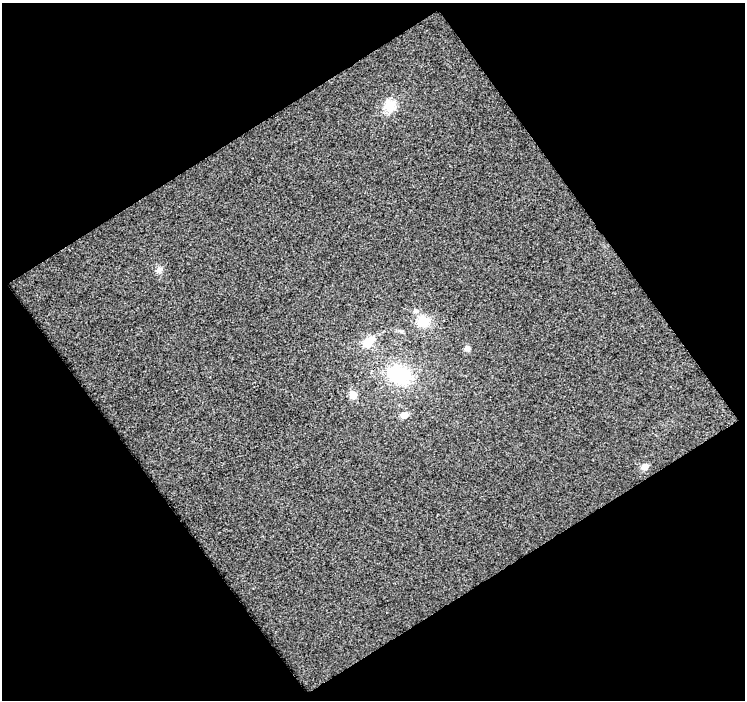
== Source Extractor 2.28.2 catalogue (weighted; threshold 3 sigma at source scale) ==
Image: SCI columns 1-743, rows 20-717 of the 743 x 735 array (HDU 1 of 3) = the unmasked area's bounding box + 8 px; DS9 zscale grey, full resolution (1 PNG px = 1 image px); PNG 747 x 702 px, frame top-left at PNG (2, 3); no overlay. Shown black and unused: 50% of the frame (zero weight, under 2 of 3 exposures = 2% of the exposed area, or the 3 px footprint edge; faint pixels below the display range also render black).
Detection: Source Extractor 2.28.2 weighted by HDU 2 'WHT'. Background 0.0333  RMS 0.024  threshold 0.11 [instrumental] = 3 sigma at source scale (4.5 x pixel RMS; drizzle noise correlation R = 1.50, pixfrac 1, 0.0396/0.0396 arcsec/px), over >= 5 px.
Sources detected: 10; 1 inside a brighter listed object's ellipse — not listed separately; the other 9 listed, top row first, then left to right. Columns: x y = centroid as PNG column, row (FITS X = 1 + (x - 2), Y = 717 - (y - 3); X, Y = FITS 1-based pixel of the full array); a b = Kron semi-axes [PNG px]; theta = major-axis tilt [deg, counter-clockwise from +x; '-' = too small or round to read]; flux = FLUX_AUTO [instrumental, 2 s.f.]
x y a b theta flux
390 106 14 13 - 35
159 270 9 7 43 9.2
423 321 15 13 0 45
368 342 6 5 - 93
467 348 5 5 - 13
399 375 29 22 -25 150
353 395 6 6 - 29
404 415 6 5 - 23
645 467 5 5 - 35